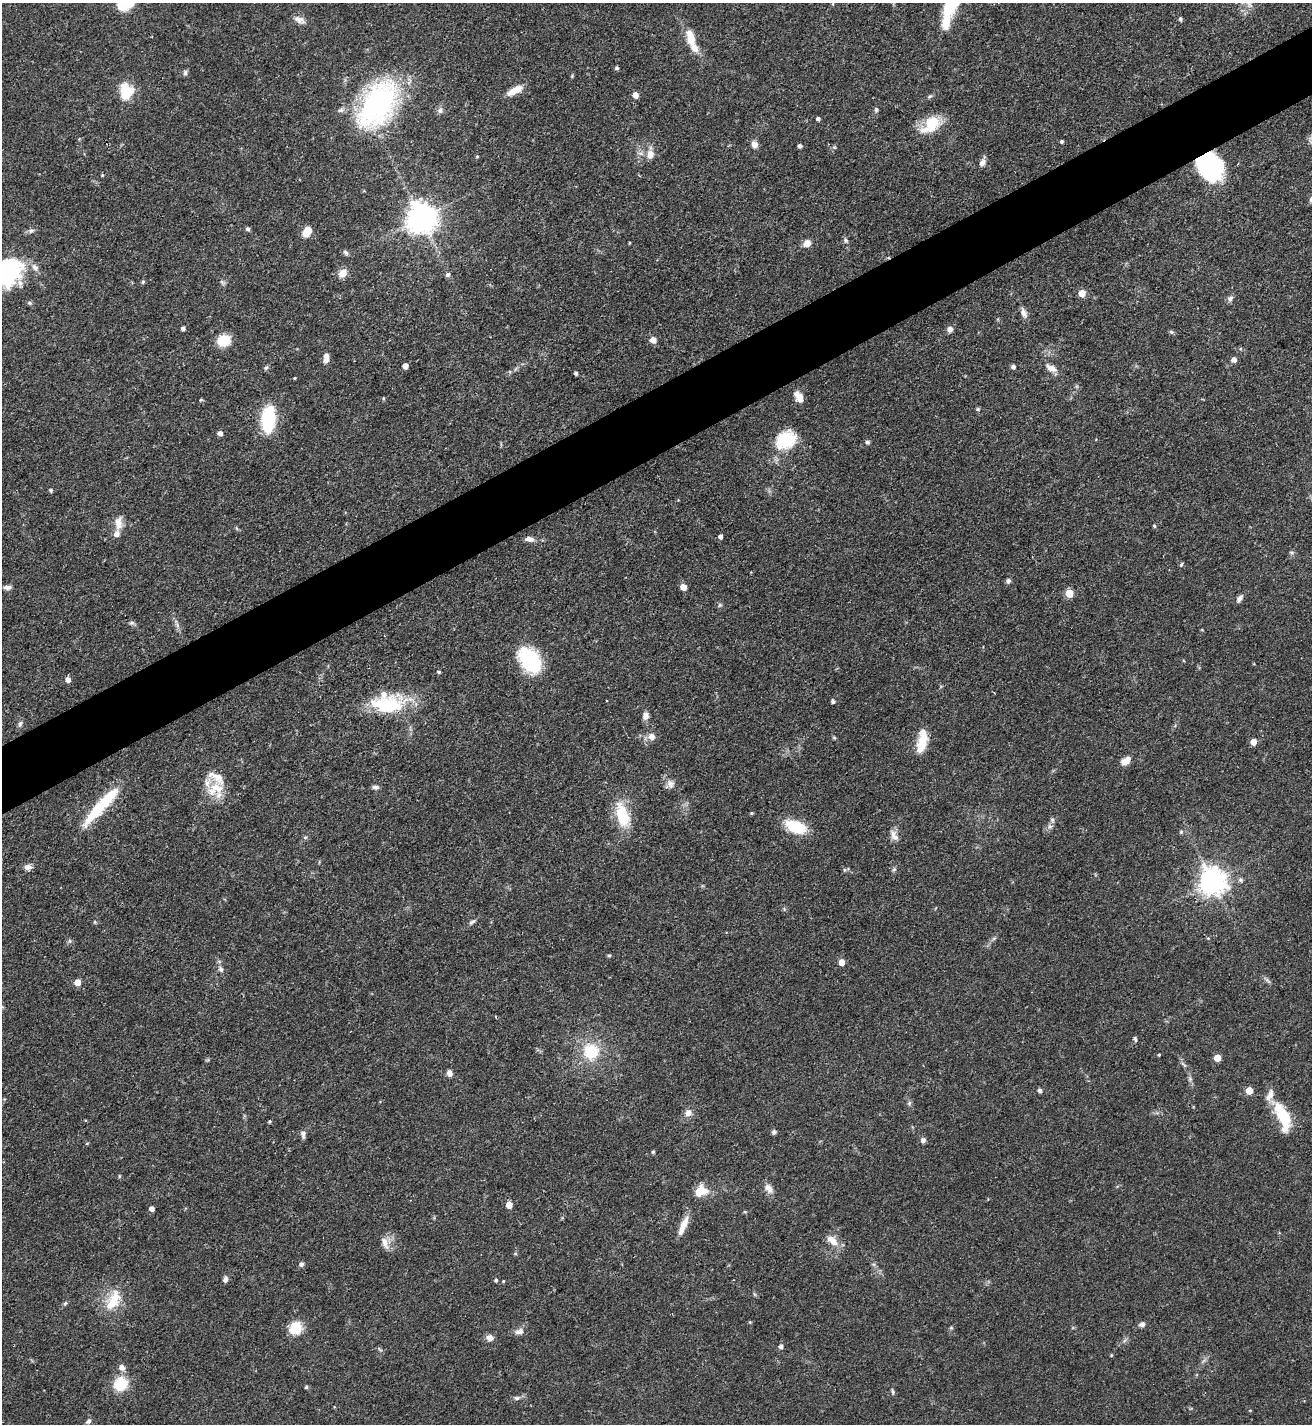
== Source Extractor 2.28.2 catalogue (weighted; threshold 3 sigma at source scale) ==
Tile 10 of 4 x 4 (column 2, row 3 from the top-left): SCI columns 1467-2776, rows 1427-2848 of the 5686 x 5696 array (HDU 1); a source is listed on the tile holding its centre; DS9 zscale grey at full resolution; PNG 1314 x 1426 px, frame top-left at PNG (2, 3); no overlay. Shown black and unused: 5% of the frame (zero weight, under 3 of 4 exposures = <1% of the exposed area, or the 3 px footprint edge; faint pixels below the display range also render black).
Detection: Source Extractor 2.28.2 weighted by HDU 2 'WHT'; one run over the whole footprint, this tile lists its part. Background 0.0597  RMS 0.0039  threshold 0.0174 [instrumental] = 3 sigma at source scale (4.5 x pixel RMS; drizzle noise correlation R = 1.50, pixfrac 1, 0.05/0.05 arcsec/px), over >= 5 px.
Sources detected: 169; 3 inside a brighter object's white glare — not listed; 10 inside a brighter listed object's ellipse — not listed separately; the other 156 listed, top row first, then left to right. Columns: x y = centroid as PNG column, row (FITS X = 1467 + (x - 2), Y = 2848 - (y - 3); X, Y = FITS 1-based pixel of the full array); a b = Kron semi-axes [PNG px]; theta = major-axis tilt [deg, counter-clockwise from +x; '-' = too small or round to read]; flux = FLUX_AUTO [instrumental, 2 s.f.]
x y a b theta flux
1249 4 10 5 -63 1.5
951 5 31 15 63 18
1180 19 5 4 - 0.9
299 20 15 8 -26 2.4
691 40 17 12 -75 5.2
617 68 4 4 - 0.76
185 73 8 5 89 0.84
572 76 4 4 - 0.39
128 90 21 14 -54 7.3
515 90 19 7 27 5.2
635 95 5 4 - 3.8
930 96 7 4 39 0.71
378 104 46 27 55 89
440 110 8 6 88 1.2
876 110 6 5 - 0.72
818 119 4 4 - 1
931 125 27 15 39 11
1062 141 4 4 - 0.71
754 144 9 8 - 2.1
799 146 4 4 - 1.3
650 155 10 8 81 3.4
477 156 4 3 - 0.39
982 162 10 5 64 2.2
1210 166 25 20 -57 52
102 175 4 4 - 0.37
421 218 9 9 - 610
247 229 5 5 - 0.95
31 231 7 6 - 1
307 231 12 7 58 4.7
846 240 7 6 - 0.85
807 243 8 7 - 3.2
345 252 8 6 -45 0.92
35 267 12 8 -51 2.2
9 273 35 25 -63 25
343 273 10 8 46 4
448 275 6 6 - 0.97
143 282 5 4 - 0.69
222 282 7 4 -19 0.7
1082 293 5 5 - 6.7
1230 298 9 6 51 1.1
1024 313 12 7 -66 2.1
183 328 5 4 - 0.92
950 329 7 6 - 1.8
1171 332 7 4 -44 0.6
224 340 13 10 15 9.6
653 340 5 5 - 4.1
326 358 11 6 86 2.6
1234 360 5 5 - 2.2
405 366 4 4 - 3.6
1013 367 4 4 - 1.4
266 368 7 4 52 0.68
1051 368 13 7 -26 3
576 373 4 3 - 1.1
295 378 3 3 - 0.38
800 397 14 9 77 2.5
383 398 4 4 - 0.44
201 400 4 3 - 0.53
978 409 5 4 - 0.67
268 419 31 15 85 19
220 433 6 5 - 1.4
786 440 29 21 33 15
867 442 5 4 - 1
51 490 4 4 - 0.78
119 523 20 10 88 3.8
1154 526 5 4 - 0.54
720 536 4 4 - 1.4
529 539 11 6 -8 1.9
1291 552 6 4 -19 0.57
1181 564 6 4 54 0.57
1008 581 6 6 - 1
8 587 9 5 2 1.4
683 587 5 4 - 4.9
1069 593 5 5 - 11
1240 599 10 5 61 1.5
720 605 6 5 - 0.64
132 623 7 5 19 0.8
1202 630 4 3 - 0.3
530 660 29 19 -56 26
439 672 4 3 - 0.61
68 680 5 4 - 2.3
833 701 4 4 - 1
387 705 39 19 -3 26
646 716 9 7 80 2
20 724 8 6 78 1.1
652 736 8 8 - 2.7
834 738 5 4 - 0.49
923 741 27 14 84 7.5
1253 742 5 5 - 4.5
1124 761 11 8 -14 2.5
670 784 12 10 -61 2.4
375 787 8 5 -2 1.1
216 789 26 15 23 8.9
101 805 55 10 48 22
751 813 4 3 - 0.54
622 815 26 13 -74 16
1052 820 6 5 - 0.81
796 827 23 12 -21 14
1181 832 5 4 - 0.65
894 835 16 8 -60 2.5
28 867 9 7 3 1.8
1240 880 7 6 - 0.93
1212 881 9 8 - 430
95 922 5 3 - 0.4
472 922 10 5 41 0.98
994 938 7 4 19 0.64
609 956 5 4 - 0.5
841 962 5 5 - 4.3
221 969 9 6 -63 1.3
1267 980 12 3 -45 0.91
77 982 5 5 - 3.7
1135 1039 8 4 -75 0.71
591 1051 17 17 - 15
1159 1055 3 3 - 0.41
1217 1058 5 5 - 6.5
1184 1065 11 4 -44 1
449 1073 7 6 - 1.9
1040 1091 4 4 - 1.4
1249 1091 5 5 - 7.1
909 1103 7 5 48 0.75
688 1113 8 8 - 2.3
1283 1116 34 13 -67 17
270 1121 5 3 - 0.48
774 1132 5 5 - 1.1
303 1134 10 5 -87 1.4
923 1140 7 6 - 1.2
87 1143 5 3 - 0.34
653 1152 4 4 - 0.6
119 1176 5 3 - 0.46
768 1188 13 9 -54 2.5
701 1191 16 11 19 6.8
509 1205 5 4 - 4.7
152 1209 4 4 - 1.8
683 1225 24 7 67 5.3
832 1240 18 9 -42 4.3
385 1243 17 8 -73 3.1
515 1254 5 3 - 0.43
301 1264 6 5 - 1
225 1279 7 6 - 1.4
496 1280 4 4 - 0.7
503 1281 4 3 - 0.38
113 1301 33 16 61 11
65 1303 6 5 - 0.6
750 1322 4 4 - 0.39
1142 1324 7 6 - 1.4
295 1328 13 11 61 11
519 1331 11 8 16 2.2
490 1338 9 8 - 2
781 1346 5 5 - 1.4
1111 1355 5 3 - 0.33
122 1367 6 6 - 2.2
120 1384 16 14 41 11
306 1387 4 4 - 0.63
893 1391 8 4 -79 0.68
517 1398 8 5 -8 0.98
1250 1410 4 3 - 0.28
88 1421 7 6 - 0.99
Overlapping masked pixels (flux is a lower limit): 1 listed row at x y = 1210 166
Isophote crosses this tile's border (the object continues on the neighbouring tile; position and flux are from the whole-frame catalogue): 2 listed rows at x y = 951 5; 9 273